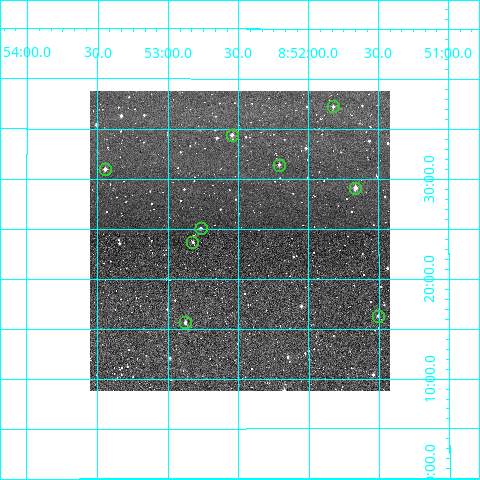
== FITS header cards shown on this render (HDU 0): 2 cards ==
NAXIS1  =                  300
NAXIS2  =                  300

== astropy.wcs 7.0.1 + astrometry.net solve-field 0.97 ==
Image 300 x 300 px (HDU 0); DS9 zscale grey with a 90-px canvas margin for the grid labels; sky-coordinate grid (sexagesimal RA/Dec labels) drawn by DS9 from the SOLVED WCS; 9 Tycho-2 reference stars matched to detected sources circled (green)
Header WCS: RA---TAN/DEC--TAN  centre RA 08:52:29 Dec +20:24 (133.12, +20.40 deg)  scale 6 arcsec/px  FOV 30.0' x 30.0'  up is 0 deg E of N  parity normal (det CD < 0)
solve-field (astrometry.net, Tycho-2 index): VERIFIED the header's WCS against the Tycho-2 star catalogue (verified at 2 index scales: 9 matches each, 0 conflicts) and refined it, rather than solving blind
Solved WCS: RA---TAN-SIP/DEC--TAN-SIP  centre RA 08:52:29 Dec +20:24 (133.12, +20.40 deg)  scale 5.99 arcsec/px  FOV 30.0' x 30.0'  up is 0 deg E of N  parity normal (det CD < 0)
The solver's refit moves the header's centre by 1.6 arcsec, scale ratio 0.9991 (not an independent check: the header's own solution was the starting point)
Tycho-2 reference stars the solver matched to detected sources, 9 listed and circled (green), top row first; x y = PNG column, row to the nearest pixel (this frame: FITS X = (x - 90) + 1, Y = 300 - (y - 91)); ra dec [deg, ICRS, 3 dp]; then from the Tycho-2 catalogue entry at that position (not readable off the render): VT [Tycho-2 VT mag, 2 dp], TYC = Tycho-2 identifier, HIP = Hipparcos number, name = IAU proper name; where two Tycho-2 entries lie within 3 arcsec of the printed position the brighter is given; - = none
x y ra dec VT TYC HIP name
333 106 132.956 +20.621 11.06 1399-1822-1 - -
232 135 133.136 +20.573 11.64 1399-2078-1 - -
279 165 133.052 +20.524 11.55 1399-2046-1 - -
105 169 133.361 +20.516 10.91 1400-105-1 - -
355 188 132.916 +20.486 10.10 1399-169-1 - -
201 228 133.191 +20.418 11.62 1399-345-1 - -
192 242 133.206 +20.395 11.52 1399-563-1 - -
378 316 132.877 +20.272 11.00 1399-595-1 - -
185 322 133.219 +20.261 11.40 1399-407-1 - -